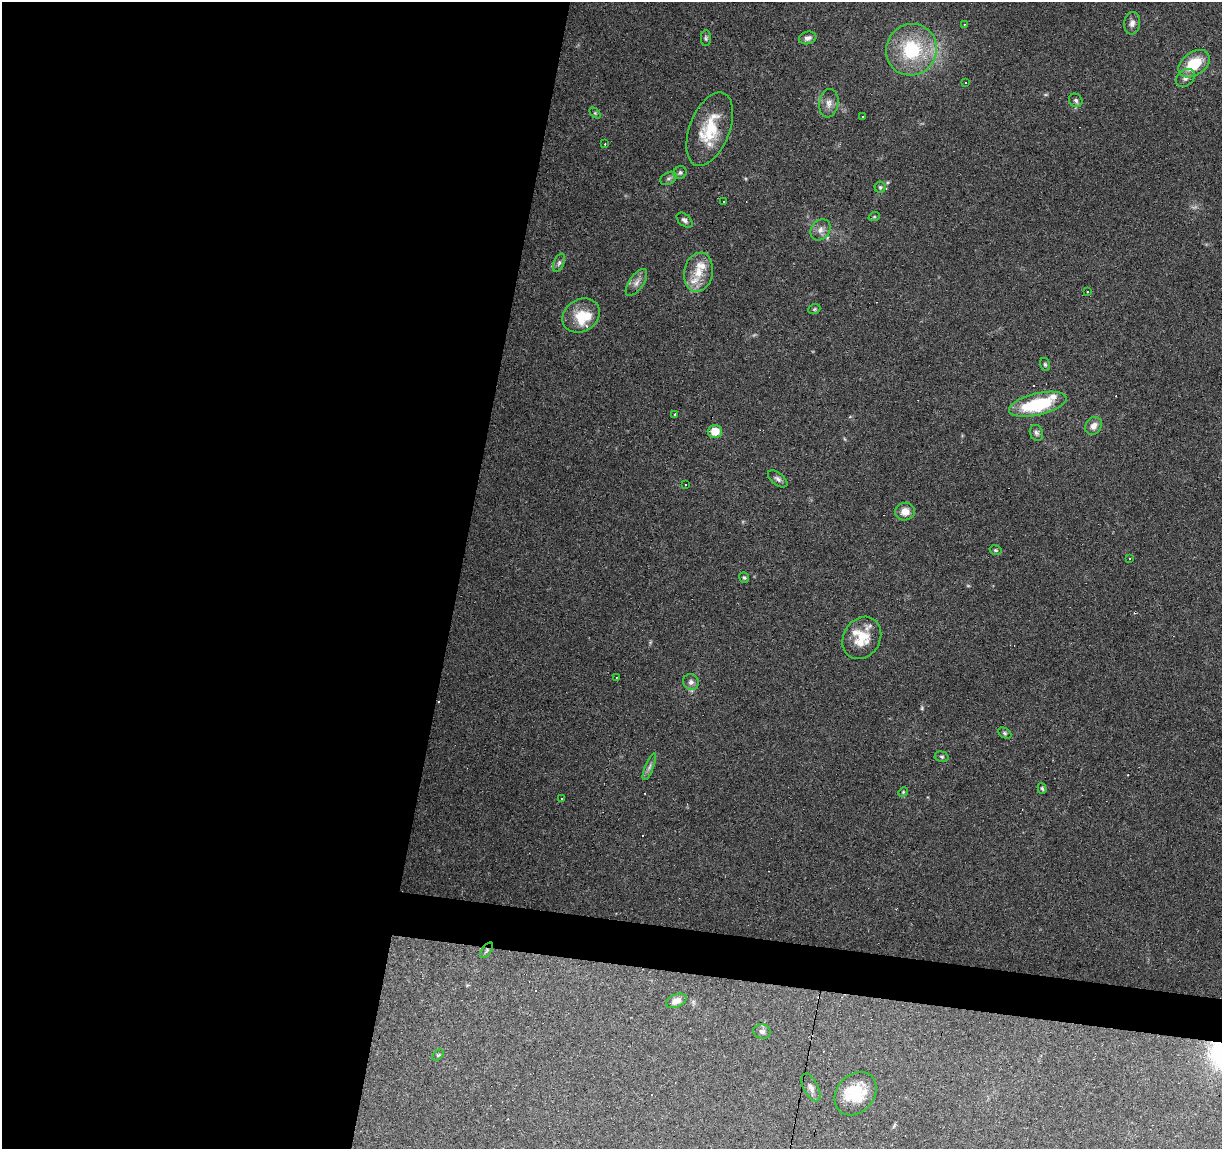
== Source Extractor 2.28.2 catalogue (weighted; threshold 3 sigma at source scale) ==
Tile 5 of 4 x 4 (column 1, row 2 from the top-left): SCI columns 7-1226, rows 2576-3722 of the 4885 x 5090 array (HDU 1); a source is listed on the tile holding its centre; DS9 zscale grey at full resolution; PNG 1224 x 1151 px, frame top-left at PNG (2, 2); each listed source drawn as its Kron ellipse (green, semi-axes under 4 px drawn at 4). Shown black and unused: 40% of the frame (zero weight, under 3 of 6 exposures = <1% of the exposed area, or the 3 px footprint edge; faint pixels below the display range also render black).
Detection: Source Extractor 2.28.2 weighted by HDU 2 'WHT'; one run over the whole footprint, this tile lists its part. Background 0.0705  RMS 0.0045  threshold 0.0185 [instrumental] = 3 sigma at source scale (4.09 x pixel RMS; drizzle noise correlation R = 1.36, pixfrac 0.8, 0.0396/0.0396 arcsec/px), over >= 5 px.
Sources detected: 81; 1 too faint to see at this stretch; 16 cosmic-ray / hot-pixel residue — neither listed nor drawn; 10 inside a brighter listed object's ellipse — not listed separately; the other 54 listed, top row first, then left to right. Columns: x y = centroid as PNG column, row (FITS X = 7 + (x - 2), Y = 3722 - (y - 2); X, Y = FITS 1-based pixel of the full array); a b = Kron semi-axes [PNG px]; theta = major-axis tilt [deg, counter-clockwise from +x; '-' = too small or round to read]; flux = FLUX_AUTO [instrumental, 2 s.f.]
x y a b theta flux
1132 23 11 8 84 2.1
964 24 3 3 - 0.3
706 38 8 5 -90 0.8
808 38 9 6 13 1.6
911 50 26 25 - 27
1194 64 17 11 35 13
1185 78 10 8 40 1.9
965 82 2 2 - 0.4
1076 100 7 6 - 1.1
829 103 14 9 81 2.9
595 113 6 4 -45 0.56
863 117 3 2 - 0.44
710 129 39 20 68 18
605 144 3 2 - 0.66
680 172 7 6 - 0.89
669 178 9 6 30 1.2
880 187 5 5 - 0.74
724 202 3 2 - 0.35
874 217 6 3 19 0.43
684 220 9 5 -41 1.4
820 230 11 9 52 2.5
559 263 10 5 65 1.1
698 272 20 14 79 7.7
636 282 16 7 55 2.5
1088 292 3 3 - 0.79
814 309 6 5 - 0.6
581 316 19 16 33 9.3
1045 364 6 5 - 0.68
1038 404 29 11 14 27
675 414 3 2 - 0.74
1093 426 9 7 54 2.9
715 431 7 6 - 5.9
1036 433 8 6 -69 1.2
778 479 11 6 -38 1.5
685 485 3 2 - 0.51
905 511 10 9 - 3.8
995 550 6 4 -15 0.6
1130 558 2 2 - 0.33
744 578 5 4 - 0.72
862 638 22 18 58 11
616 677 3 2 - 0.37
691 682 8 7 - 1.6
1004 733 7 5 -27 0.8
942 757 7 5 -15 0.78
649 767 14 4 69 1.4
1042 788 5 4 - 0.61
903 792 5 4 - 0.49
561 799 3 2 - 0.32
487 950 9 4 54 0.91
676 1001 11 6 22 2.7
762 1032 9 7 -13 1.4
438 1055 7 4 44 0.57
811 1088 15 7 -63 1.9
855 1094 24 18 49 15
Overlapping masked pixels (flux is a lower limit): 2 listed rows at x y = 487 950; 855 1094